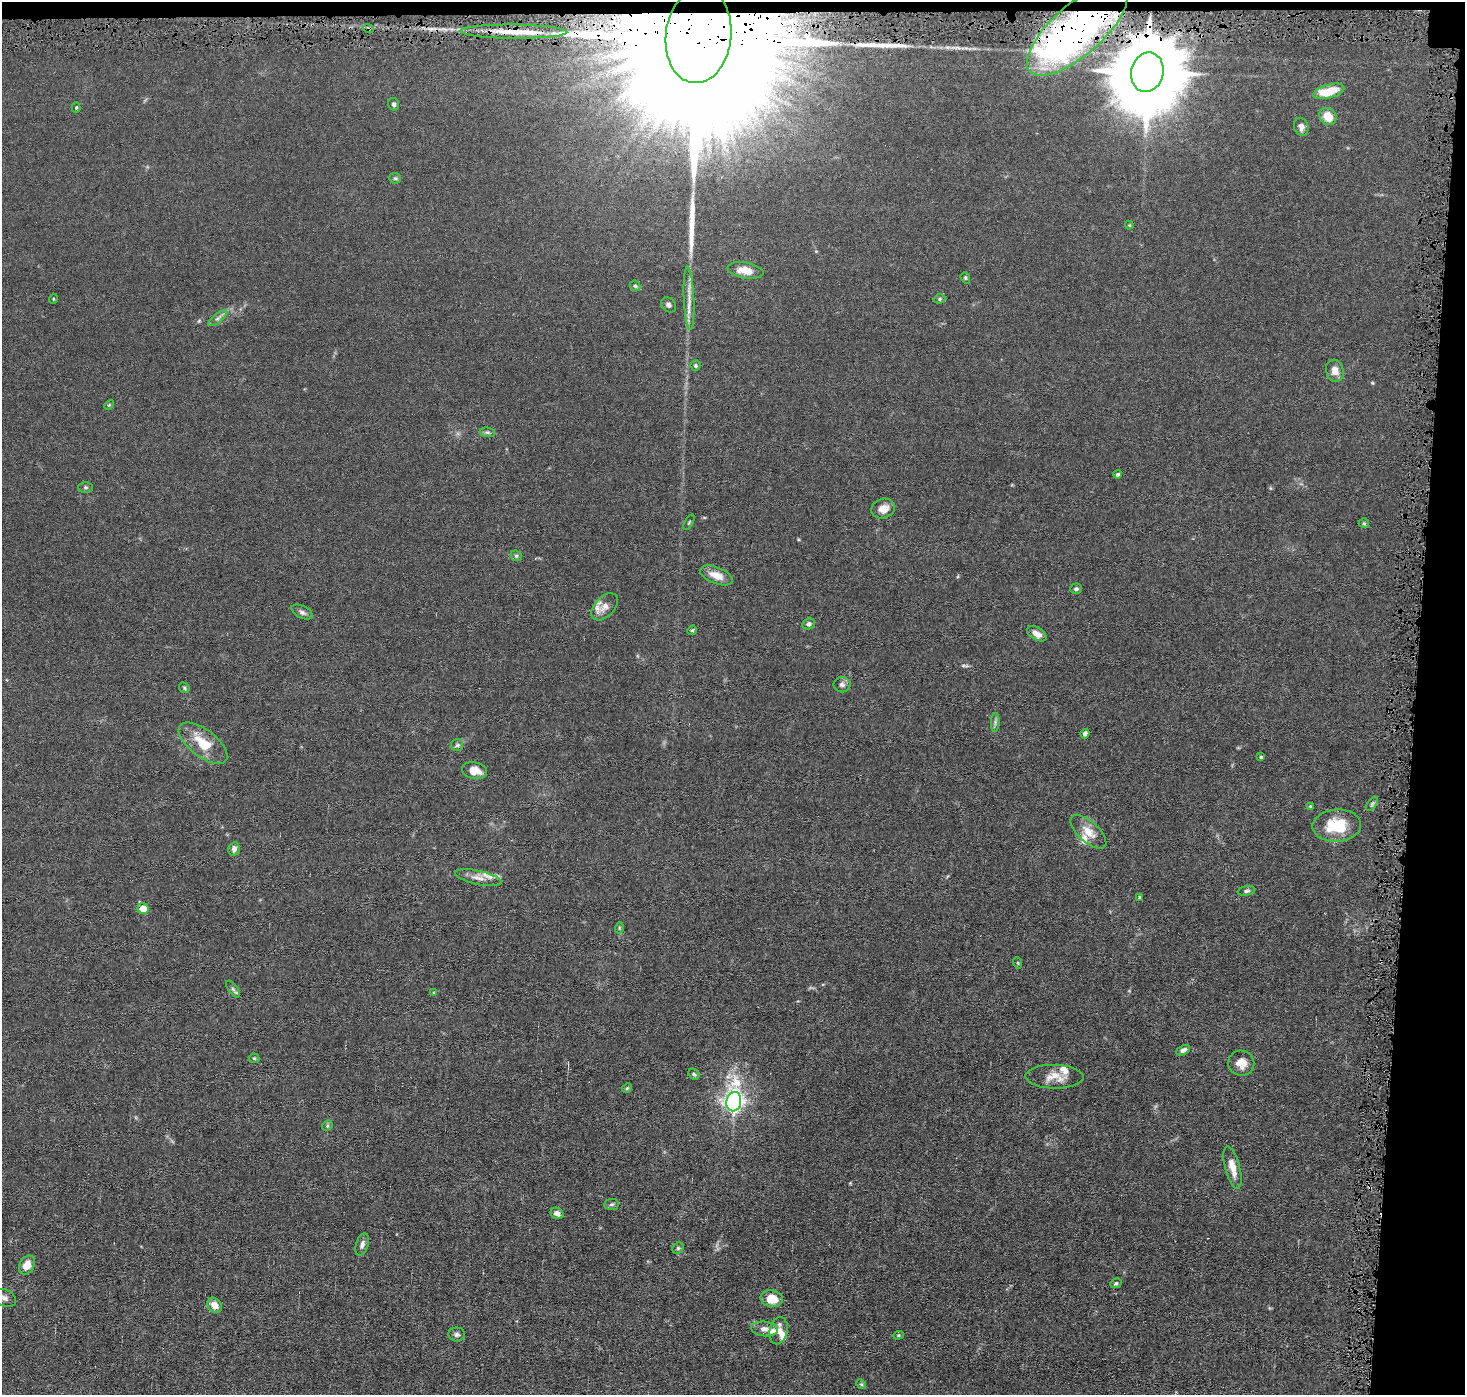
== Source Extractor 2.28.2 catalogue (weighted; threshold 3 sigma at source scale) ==
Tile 3 of 3 x 3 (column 3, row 1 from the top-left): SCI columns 2927-4389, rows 2887-4279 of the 4389 x 4421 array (HDU 1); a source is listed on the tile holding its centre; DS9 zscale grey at full resolution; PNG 1467 x 1397 px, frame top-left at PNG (2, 2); each listed source drawn as its Kron ellipse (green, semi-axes under 4 px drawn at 4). Shown black and unused: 4% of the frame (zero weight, under 4 of 8 exposures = <1% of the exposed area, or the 3 px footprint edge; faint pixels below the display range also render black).
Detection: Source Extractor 2.28.2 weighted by HDU 2 'WHT'; one run over the whole footprint, this tile lists its part. Background 0.0148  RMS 0.0022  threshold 0.00894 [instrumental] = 3 sigma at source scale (4.09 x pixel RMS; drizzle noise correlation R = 1.36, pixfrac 0.8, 0.05/0.05 arcsec/px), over >= 5 px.
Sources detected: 93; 1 inside a brighter object's white glare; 1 cosmic-ray / hot-pixel residue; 4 long thin detections or spike segments (spike, bleed or trail) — neither listed nor drawn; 6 inside a brighter listed object's ellipse — not listed separately; the other 81 listed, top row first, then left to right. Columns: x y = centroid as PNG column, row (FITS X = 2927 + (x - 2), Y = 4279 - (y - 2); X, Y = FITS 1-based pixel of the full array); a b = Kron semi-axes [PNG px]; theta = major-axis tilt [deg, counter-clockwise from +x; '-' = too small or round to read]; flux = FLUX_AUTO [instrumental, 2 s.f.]
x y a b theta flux
368 29 5 4 - 0.36
1077 30 63 25 41 54
513 32 54 7 -1 5.2
699 36 47 33 83 22000
1147 72 20 16 76 2700
1329 91 16 7 15 5.1
394 104 6 5 - 0.49
76 108 5 4 - 0.21
1328 116 9 8 - 3.1
1301 127 9 7 -69 0.95
395 178 6 5 - 0.32
1129 225 4 4 - 0.19
745 270 18 8 -9 2.5
965 278 6 4 -70 0.24
635 286 6 4 -43 0.27
689 298 32 5 -87 1.9
53 299 5 3 - 0.16
940 299 6 4 23 0.26
669 305 8 6 -45 0.53
218 318 11 4 39 0.59
695 366 5 5 - 0.29
1335 371 11 9 -75 1.6
109 405 6 3 45 0.19
487 432 7 5 -6 0.38
1117 474 4 4 - 0.4
85 487 7 5 -1 0.35
883 509 12 9 19 1.9
689 522 8 2 61 0.2
1364 523 5 5 - 0.24
516 556 6 5 - 0.34
716 575 17 8 -22 2.3
1076 589 6 5 - 0.41
604 607 16 10 47 1.6
302 612 11 6 -27 0.67
809 624 6 5 - 0.51
692 630 5 4 - 0.24
1037 634 11 6 -31 1.5
842 685 8 7 - 0.66
184 688 6 4 -49 0.27
995 722 9 4 85 0.45
1085 734 5 4 - 0.62
203 743 29 13 -38 5.2
457 745 6 6 - 0.43
1261 757 4 4 - 0.28
474 770 13 8 -11 2.7
1372 804 8 4 53 0.39
1310 806 4 4 - 0.16
1337 826 24 16 4 7.5
1088 832 22 10 -43 2.6
234 849 7 5 77 0.75
478 878 24 7 -12 1.7
1247 891 9 4 9 0.42
1140 897 4 3 - 0.23
143 909 6 5 - 2.5
619 928 5 3 - 0.2
1018 963 5 3 - 0.18
233 989 10 4 -55 0.54
434 993 4 4 - 0.2
1183 1050 7 4 25 0.67
254 1058 5 5 - 0.24
1241 1063 13 12 - 2.2
694 1074 6 5 - 0.35
1054 1077 29 12 -1 2.9
627 1088 5 4 - 0.24
734 1102 10 7 82 84
327 1126 6 4 46 0.3
1233 1168 22 7 -75 2.3
611 1204 7 5 4 0.41
557 1213 7 5 -27 1
362 1244 11 6 71 0.83
678 1248 6 5 - 0.3
27 1265 10 7 61 2.1
1116 1283 6 4 27 0.32
4 1298 12 8 -25 1
772 1299 11 8 -9 4.1
215 1305 8 6 -54 1.9
764 1329 13 7 -5 1.2
778 1331 14 8 76 1.9
457 1334 8 7 - 0.53
898 1335 5 4 - 0.25
861 1384 5 4 - 0.25
Overlapping masked pixels (flux is a lower limit): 4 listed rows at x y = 368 29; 1077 30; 699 36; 1147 72
Isophote crosses this tile's border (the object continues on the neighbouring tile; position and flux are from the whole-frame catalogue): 1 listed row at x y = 4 1298